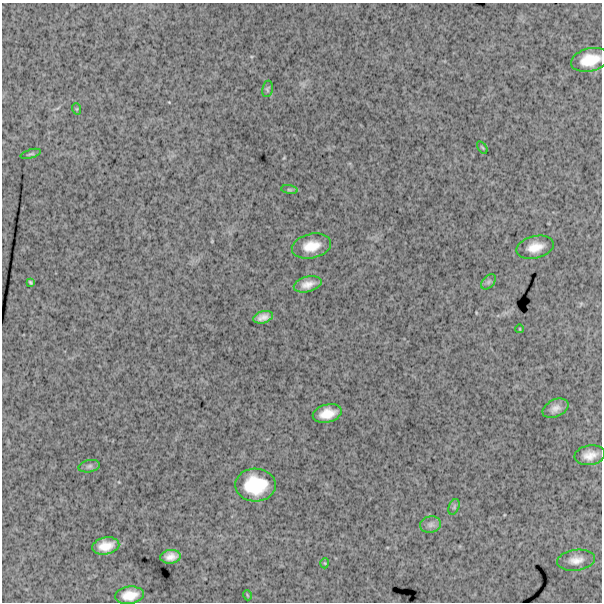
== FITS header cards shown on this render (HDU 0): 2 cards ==
NAXIS1  =                  600
NAXIS2  =                  600

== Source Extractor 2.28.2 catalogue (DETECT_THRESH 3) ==
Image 600 x 600 px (HDU 0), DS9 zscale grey, 1 PNG px = 1 image px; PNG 604 x 604 px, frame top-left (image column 1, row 600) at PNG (2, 3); each listed source drawn as its Kron ellipse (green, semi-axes under 4 px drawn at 4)
Background 1670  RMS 240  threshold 710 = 3 sigma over >= 5 px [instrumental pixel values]
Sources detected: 26; all 26 listed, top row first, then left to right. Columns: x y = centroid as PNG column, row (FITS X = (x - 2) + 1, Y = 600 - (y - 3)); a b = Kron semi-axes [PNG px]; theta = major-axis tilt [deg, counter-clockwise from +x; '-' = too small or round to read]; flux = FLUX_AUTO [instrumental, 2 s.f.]
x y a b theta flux
590 60 19 11 13 380000
267 89 8 5 80 30000
77 109 6 3 -72 15000
482 147 7 3 -54 18000
31 154 10 3 16 27000
289 190 8 4 -8 28000
311 246 20 12 11 300000
535 247 19 11 14 220000
30 282 4 3 - 20000
488 282 9 5 49 40000
308 284 14 7 15 140000
263 317 10 6 16 100000
520 329 4 2 - 11000
555 408 14 8 25 110000
327 413 15 9 14 250000
590 455 15 10 9 180000
89 466 11 6 12 49000
255 485 20 16 0 710000
454 507 8 5 66 33000
431 525 11 8 10 76000
106 546 14 8 11 220000
171 557 10 7 8 130000
576 560 19 10 7 150000
325 563 5 3 - 13000
130 595 14 9 7 230000
247 595 5 3 - 12000
At the frame edge (FLAGS 8, measured only in part): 1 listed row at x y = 590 60